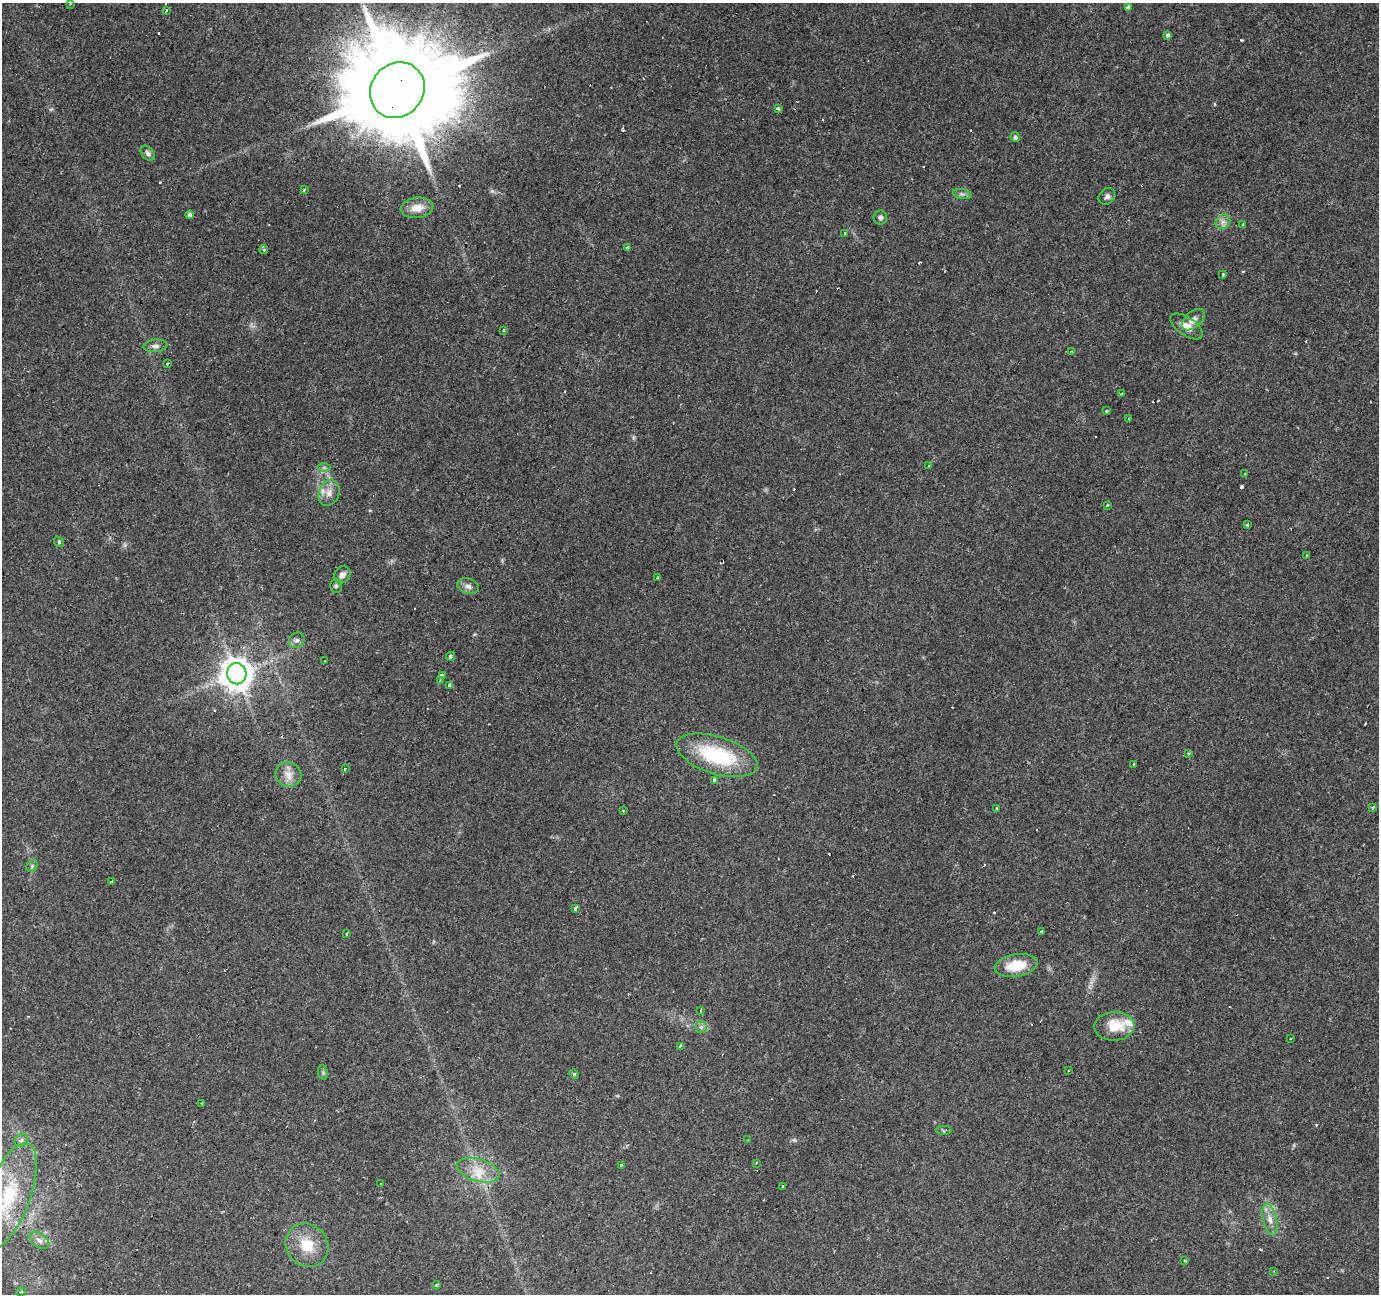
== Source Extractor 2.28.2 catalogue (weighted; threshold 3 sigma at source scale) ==
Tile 10 of 4 x 4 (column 2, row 3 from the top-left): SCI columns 1377-2753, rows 1500-2791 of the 5510 x 5647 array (HDU 1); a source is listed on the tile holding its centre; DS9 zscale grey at full resolution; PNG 1381 x 1296 px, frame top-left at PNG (2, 3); each listed source drawn as its Kron ellipse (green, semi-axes under 4 px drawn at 4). Shown black and unused: <1% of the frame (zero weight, under 3 of 4 exposures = <1% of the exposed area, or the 3 px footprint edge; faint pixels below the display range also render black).
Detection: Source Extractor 2.28.2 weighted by HDU 2 'WHT'; one run over the whole footprint, this tile lists its part. Background 0.0565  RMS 0.0043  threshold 0.0191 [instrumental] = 3 sigma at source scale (4.5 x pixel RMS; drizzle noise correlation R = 1.50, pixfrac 1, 0.0396/0.0396 arcsec/px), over >= 5 px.
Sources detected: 133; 1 too faint to see at this stretch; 43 cosmic-ray / hot-pixel residue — neither listed nor drawn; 1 inside a brighter listed object's ellipse — not listed separately; the other 88 listed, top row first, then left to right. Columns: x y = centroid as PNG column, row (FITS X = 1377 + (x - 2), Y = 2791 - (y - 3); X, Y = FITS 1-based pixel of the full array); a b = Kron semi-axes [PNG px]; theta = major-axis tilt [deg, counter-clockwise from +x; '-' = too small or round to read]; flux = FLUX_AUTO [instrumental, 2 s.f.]
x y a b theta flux
70 4 3 2 - 0.6
1128 7 3 3 - 1.9
166 10 3 3 - 1.8
1167 35 3 3 - 6.7
397 90 29 26 50 11000
778 109 3 3 - 6.5
1015 137 5 4 - 0.88
148 153 8 6 -47 1.2
304 190 3 3 - 1.9
962 194 9 5 -11 1.2
1107 196 9 7 42 1.5
417 208 16 10 7 4.8
190 215 4 4 - 1.1
880 217 7 6 - 1.3
1223 222 8 6 43 1.8
1243 225 3 3 - 1.6
845 233 4 3 - 0.61
627 247 3 3 - 0.9
264 249 4 4 - 0.91
1223 275 3 3 - 2.3
1193 320 13 8 42 2.6
1187 326 18 9 -34 4.5
503 330 3 2 - 0.66
155 346 12 6 5 1.6
1072 352 3 3 - 0.34
167 363 3 2 - 0.64
1122 394 3 3 - 8.7
1107 411 3 3 - 2.6
1129 418 4 2 - 0.33
929 465 3 2 - 0.51
324 467 7 4 0 0.77
1244 474 3 2 - 0.48
329 493 13 10 69 3.6
1108 505 3 3 - 1.2
1247 525 3 3 - 1.4
59 542 6 4 -49 0.57
1306 555 4 3 - 0.51
342 575 9 7 51 2.1
658 578 3 3 - 0.65
336 586 7 6 - 0.87
468 586 11 7 -19 2
297 640 8 7 - 1.4
450 656 5 3 - 5.5
324 661 3 3 - 1.1
237 674 10 9 - 710
442 675 3 3 - 3
440 680 3 3 - 0.43
450 685 3 3 - 9.7
1189 754 3 3 - 1.1
717 755 42 18 -17 34
1134 764 4 3 - 1.3
345 769 3 2 - 1.4
288 774 13 12 - 4
714 780 4 3 - 11
1373 807 3 3 - 1.5
997 808 3 3 - 7.6
623 811 3 2 - 0.87
32 866 6 5 - 0.81
111 882 3 3 - 3.4
576 909 4 3 - 9.8
1042 932 3 3 - 2.1
346 934 4 2 - 0.41
1016 965 22 11 9 12
701 1011 3 2 - 1.4
1114 1026 20 14 3 11
701 1027 6 6 - 1.1
1291 1038 3 2 - 0.55
680 1046 4 3 - 2.3
1068 1071 3 2 - 0.43
323 1073 7 5 -79 0.71
574 1074 5 4 - 0.49
202 1104 4 3 - 0.96
944 1130 7 4 -1 0.87
21 1140 7 6 - 1.1
748 1140 3 3 - 0.53
756 1163 3 3 - 0.55
621 1165 3 3 - 1.5
478 1170 22 11 -16 7.3
381 1183 3 2 - 0.55
783 1186 3 3 - 5.3
9 1196 55 21 70 32
1270 1219 16 7 -77 3.3
39 1240 11 7 -37 2.1
307 1245 23 20 -49 12
1185 1261 4 2 - 0.34
1273 1272 3 2 - 0.35
436 1285 4 3 - 0.63
21 1292 5 4 - 0.52
Overlapping masked pixels (flux is a lower limit): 2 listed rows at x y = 397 90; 237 674
Isophote crosses this tile's border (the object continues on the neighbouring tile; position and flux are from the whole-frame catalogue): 1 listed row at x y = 9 1196